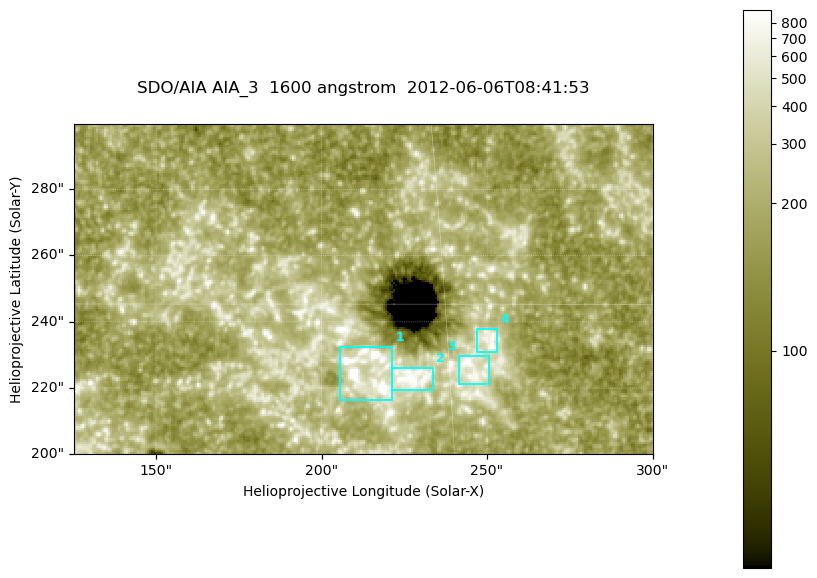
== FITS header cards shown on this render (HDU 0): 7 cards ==
TELESCOP= 'SDO/AIA '
INSTRUME= 'AIA_3   '
WAVELNTH=                 1600
WAVEUNIT= 'angstrom'
DATE-OBS= '2012-06-06T08:41:53.12'
CTYPE1  = 'HPLN-TAN'
CTYPE2  = 'HPLT-TAN'

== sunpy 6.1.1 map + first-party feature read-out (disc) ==
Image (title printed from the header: SDO/AIA AIA_3  1600 angstrom  2012-06-06T08:41:53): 287 x 164 px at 0.609 arcsec/px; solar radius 946 arcsec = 1552 px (partial field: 0.6% of the solar disc is inside the frame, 100% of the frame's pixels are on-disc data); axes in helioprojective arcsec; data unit not stated in the header (colour bar unlabelled)
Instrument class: DISC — disc imager (sunpy class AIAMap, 1600 A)
Bright regions (active regions / flare kernels): reference = the on-disc median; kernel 3 px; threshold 5 sigma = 357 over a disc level ~187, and >= 1.15x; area >= 47 px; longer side >= 3 px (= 1.8 arcsec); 4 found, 4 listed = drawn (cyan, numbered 1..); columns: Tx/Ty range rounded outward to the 2 arcsec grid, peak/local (2 s.f.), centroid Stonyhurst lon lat
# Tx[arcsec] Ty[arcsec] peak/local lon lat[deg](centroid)
1 204..222 216..232 8.9 +13 +14
2 220..234 218..226 5.1 +14 +14
3 240..252 220..230 5.3 +15 +14
4 246..254 230..238 4.3 +16 +14